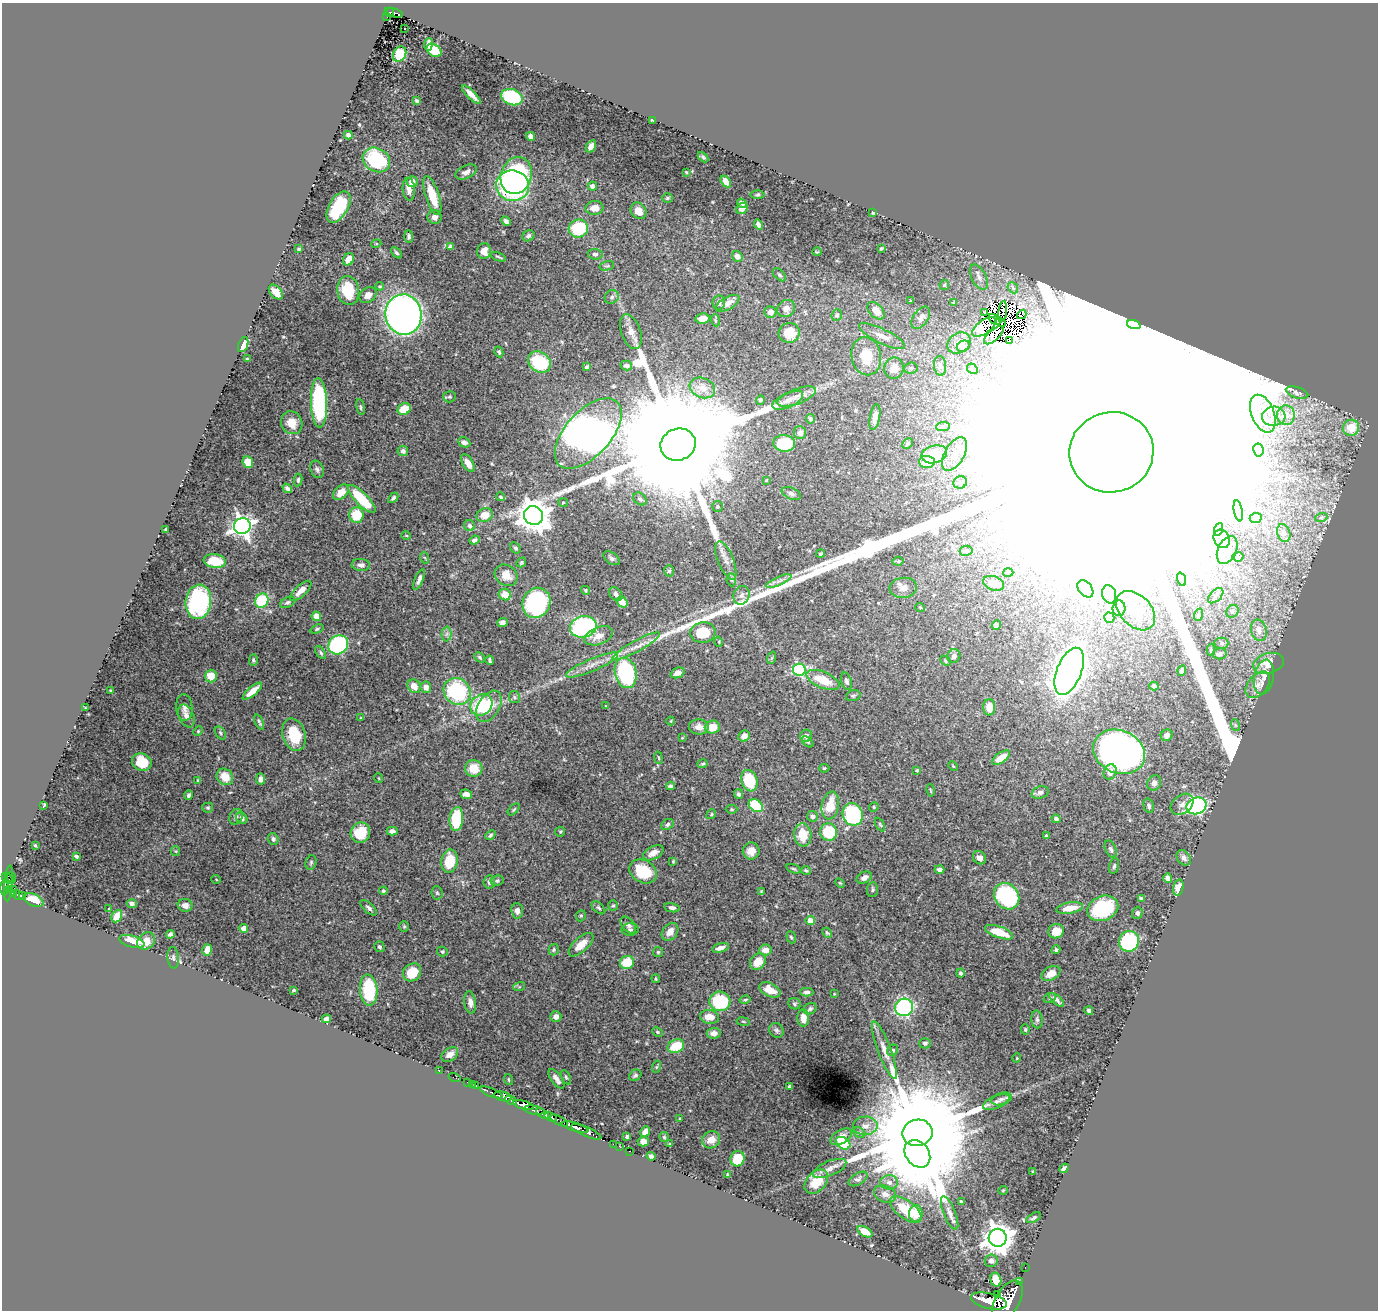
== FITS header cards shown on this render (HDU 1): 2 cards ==
NAXIS1  =                 1376
NAXIS2  =                 1308

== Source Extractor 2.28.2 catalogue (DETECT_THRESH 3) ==
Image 1376 x 1308 px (HDU 1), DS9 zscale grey, 1 PNG px = 1 image px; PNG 1380 x 1312 px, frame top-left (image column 1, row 1308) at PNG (2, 3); each listed source drawn as its Kron ellipse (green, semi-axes under 4 px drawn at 4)
Background 0.628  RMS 0.014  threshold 0.0429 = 3 sigma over >= 5 px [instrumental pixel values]
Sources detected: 496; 12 with non-positive FLUX_AUTO (blend fragments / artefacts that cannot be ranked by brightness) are neither listed nor drawn; the other 484 listed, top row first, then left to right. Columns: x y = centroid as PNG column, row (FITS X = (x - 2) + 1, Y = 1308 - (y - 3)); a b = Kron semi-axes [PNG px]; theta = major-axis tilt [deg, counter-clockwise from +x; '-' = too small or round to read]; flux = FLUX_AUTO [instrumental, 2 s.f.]
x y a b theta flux
390 12 4 4 - 7.1e+01
394 13 9 3 -17 1.0e+02
387 17 4 2 - 4.5e+00
404 28 3 2 - 1.8e+00
428 44 6 4 82 5.5e+00
434 50 8 5 -37 2.9e+01
400 54 8 6 58 2.3e+01
471 95 12 3 -45 6.4e+00
512 97 11 8 -19 7.4e+01
417 101 4 3 - 1.8e+00
652 120 4 2 - 8.7e-01
348 135 4 4 - 2.6e+00
530 136 4 4 - 3.9e+00
591 146 6 4 57 5.7e+00
703 157 6 3 -46 1.2e+00
376 160 14 11 -30 7.0e+01
466 172 11 6 25 5.4e+00
686 172 3 2 - 7.4e-01
516 176 19 15 69 8.7e+01
726 181 6 4 -56 8.4e+00
412 182 5 5 - 7.3e+00
513 186 16 15 - 2.6e+02
592 186 5 4 - 3.6e+00
409 189 11 6 -84 6.2e+00
757 195 7 3 1 1.2e+00
432 196 20 6 -72 2.6e+01
667 198 5 4 - 1.2e+00
742 203 5 4 - 2.5e+00
339 207 17 9 60 5.0e+01
594 208 9 7 3 8.1e+00
742 208 6 5 - 6.5e+00
639 211 9 7 -49 1.0e+01
873 213 4 3 - 1.1e+00
435 217 7 6 - 3.9e+00
506 221 5 4 - 2.6e+00
758 225 5 4 - 3.9e+00
578 228 9 9 - 5.4e+01
409 236 6 4 -89 2.0e+00
528 236 6 5 - 2.3e+00
376 244 5 3 - 9.2e-01
451 247 4 4 - 6.1e+00
881 248 4 3 - 1.3e+00
299 249 3 3 - 1.2e+00
484 251 8 7 - 7.8e+00
817 252 5 3 - 8.0e-01
396 253 6 4 -45 1.7e+00
595 254 7 5 -6 2.6e+00
737 256 6 5 - 4.0e+00
498 257 8 3 -24 1.4e+00
348 259 6 5 - 9.1e+00
607 266 7 4 15 1.5e+00
779 275 8 5 -44 1.8e+00
979 277 14 7 -63 5.5e+00
944 285 5 5 - 1.3e+00
380 286 4 3 - 1.1e+00
1013 288 6 4 -49 1.5e+00
348 291 15 11 -82 3.4e+01
276 292 9 5 -49 9.0e+00
368 295 9 7 37 6.1e+00
612 297 7 6 - 2.6e+00
910 301 3 2 - 7.0e-01
719 302 7 6 - 4.1e+00
954 302 4 3 - 8.4e-01
727 303 13 6 30 7.8e+00
786 308 9 8 - 6.0e+00
876 311 10 6 -45 1.1e+01
1003 311 10 2 84 4.7e-01
770 312 6 5 - 4.3e+00
985 312 3 3 - 1.3e+00
1022 314 5 2 - 3.2e+00
404 315 20 18 -83 5.7e+02
837 315 6 5 - 2.4e+00
921 318 12 7 56 3.9e+00
702 319 7 5 7 1.2e+01
994 319 7 3 -40 9.1e-01
715 320 6 4 -71 1.3e+00
1001 322 5 4 - 1.5e+00
1134 325 7 4 -19 1.4e+00
984 327 14 6 37 1.2e+01
631 332 18 9 -71 9.5e+00
789 333 10 10 - 1.9e+01
994 335 12 5 41 7.6e+00
882 336 25 7 -26 9.1e+00
1010 340 3 2 - 1.2e+00
959 343 12 9 35 1.0e+01
243 345 8 4 69 1.2e+01
963 346 7 5 33 2.7e+00
499 352 5 4 - 1.7e+00
866 356 19 14 -79 2.7e+01
247 358 3 2 - 9.5e-01
539 362 12 10 -36 5.3e+01
626 365 6 5 - 3.3e+00
940 366 10 6 -84 3.0e+00
587 367 4 4 - 3.6e+00
894 368 10 9 - 1.1e+01
911 368 7 5 4 1.9e+00
972 369 5 4 - 3.1e+00
702 388 13 10 -22 1.2e+01
1297 393 12 5 -17 2.6e+00
450 397 6 5 - 1.9e+00
797 397 20 7 21 9.1e+00
760 400 5 4 - 1.9e+00
788 400 16 7 24 6.4e+00
319 403 25 8 -88 1.3e+02
360 407 8 4 -79 1.6e+00
404 409 7 5 33 2.1e+01
1263 414 20 11 -68 1.6e+01
1286 415 10 9 - 6.0e+00
1274 416 12 9 3 8.7e+00
875 417 13 5 80 6.7e+00
810 419 5 4 - 2.6e+00
292 423 11 10 - 1.4e+01
943 427 7 4 1 2.1e+00
1351 428 8 8 - 1.8e+01
588 433 43 22 48 1.8e+03
800 433 6 6 - 3.5e+00
464 442 6 4 -24 4.2e+00
784 443 11 8 -5 4.8e+01
907 443 6 4 44 1.4e+00
678 445 18 16 22 8.3e+04
1258 450 6 5 - 3.2e+00
403 451 5 5 - 3.2e+00
1111 452 42 40 13 1.1e+06
934 454 13 8 15 2.5e+01
954 454 18 10 60 1.3e+01
248 462 6 5 - 1.6e+01
927 462 8 6 -4 1.2e+01
468 463 10 5 -57 9.8e+00
317 469 9 6 -65 3.0e+00
298 480 6 4 81 1.9e+00
766 480 3 2 - 8.2e-01
960 482 7 6 - 2.6e+00
287 488 5 3 - 2.3e+00
341 492 9 6 46 1.0e+01
791 493 10 5 -24 3.1e+00
501 497 4 3 - 1.5e+00
393 498 6 3 45 2.2e+00
362 499 18 6 -45 4.7e+01
640 499 7 5 -41 2.6e+00
563 502 5 3 - 1.0e+00
717 506 5 5 - 1.6e+00
1238 511 11 3 -79 2.8e+00
356 515 7 7 - 2.6e+01
485 515 8 6 20 1.5e+01
534 516 10 9 - 1.6e+03
1256 518 6 5 - 1.6e+00
1321 518 6 4 19 1.3e+00
242 526 8 8 - 5.6e+02
469 526 6 5 - 3.6e+00
1219 529 6 4 71 1.6e+00
166 530 3 3 - 2.4e+00
1284 533 9 6 -72 3.4e+00
406 536 4 3 - 8.4e-01
1222 539 10 7 -62 7.3e+00
474 540 5 4 - 3.1e+00
515 548 6 5 - 2.0e+00
1227 550 14 9 66 1.1e+01
966 551 6 5 - 1.8e+00
821 554 4 3 - 1.6e+00
1238 557 5 5 - 1.4e+00
425 558 6 3 -70 1.2e+00
611 558 9 5 -35 2.6e+00
215 561 11 7 -8 2.7e+01
726 561 20 8 -68 8.1e+00
898 561 5 4 - 1.4e+00
521 562 5 3 - 1.3e+00
361 565 9 6 -4 4.6e+00
669 571 5 5 - 1.7e+00
1008 572 5 3 - 9.3e-01
506 575 12 10 -36 1.1e+01
419 579 11 4 67 4.1e+00
1181 579 7 4 -71 2.1e+00
731 580 6 4 -82 1.6e+00
779 581 13 4 23 3.9e+00
994 583 11 7 -19 9.1e+00
903 588 14 10 7 6.7e+00
1085 589 10 6 -51 5.5e+00
585 590 4 3 - 1.2e+00
301 591 13 5 42 8.9e+00
505 594 6 5 - 1.4e+01
616 594 8 5 -48 3.0e+00
1109 594 9 7 -75 5.1e+00
742 595 10 7 64 4.2e+00
1216 596 9 5 45 3.0e+00
262 601 7 6 - 4.6e+01
198 602 17 13 84 1.3e+02
288 602 8 5 26 2.3e+00
622 602 6 5 - 8.3e+00
536 603 15 13 62 1.2e+02
920 607 5 3 - 7.7e-01
1119 608 8 6 88 3.2e+00
1136 611 23 15 -45 3.2e+01
1232 611 7 5 47 2.1e+00
1198 615 6 4 72 1.4e+00
316 616 5 4 - 1.3e+01
1109 618 5 5 - 6.1e+00
502 622 5 4 - 3.5e+00
996 625 5 4 - 3.6e+00
583 627 13 10 13 1.3e+02
317 629 7 4 22 1.5e+00
1259 630 11 7 -76 7.1e+00
703 632 12 10 4 2.9e+01
446 634 7 5 88 2.7e+00
599 636 15 8 22 1.0e+01
719 642 5 3 - 9.4e-01
1221 643 7 5 0 2.2e+00
338 645 10 9 - 1.3e+02
636 646 27 5 29 1.0e+01
1211 650 5 4 - 1.6e+00
321 653 7 4 -55 1.7e+00
1219 654 7 5 9 3.5e+00
954 656 7 6 - 3.8e+00
480 657 6 4 -45 1.6e+00
771 658 6 4 69 1.4e+00
253 660 6 4 89 1.6e+00
490 660 5 3 - 2.1e+00
945 661 6 4 -44 1.6e+00
1269 663 16 10 16 1.3e+01
592 665 28 6 23 1.1e+01
799 670 6 6 - 1.3e+02
1182 670 5 4 - 2.8e+00
1069 671 25 12 68 1.6e+03
626 673 15 10 -77 1.3e+02
677 673 7 5 22 5.3e+00
211 676 6 6 - 2.0e+01
1264 677 17 9 79 8.8e+00
823 680 17 8 -22 2.3e+01
846 681 9 5 -73 2.3e+00
1258 685 15 9 50 8.8e+00
414 686 7 6 - 1.0e+01
1154 686 4 4 - 3.1e+00
426 687 6 5 - 5.7e+00
110 691 3 2 - 8.2e-01
252 691 12 4 40 1.0e+01
457 691 14 12 -45 8.8e+01
853 696 7 5 16 1.7e+00
514 697 6 5 - 1.8e+00
481 705 12 10 36 5.8e+01
489 706 17 10 57 2.2e+01
605 706 4 2 - 6.4e-01
184 707 13 8 -85 4.9e+00
989 707 8 6 90 1.3e+01
85 708 3 2 - 5.7e-01
186 716 12 7 -67 5.6e+00
361 718 4 4 - 8.7e-01
671 721 4 4 - 8.1e-01
259 722 8 3 -67 1.7e+00
1235 725 6 4 -72 1.3e+00
699 727 10 7 -5 7.4e+00
712 727 7 6 - 1.6e+01
198 731 5 4 - 1.2e+00
220 733 7 5 -55 1.7e+00
294 735 17 11 -73 3.4e+01
1167 735 6 5 - 6.2e+00
744 736 6 5 - 6.0e+00
806 736 6 6 - 4.0e+00
682 738 4 3 - 8.3e-01
808 742 7 4 -43 1.6e+00
1119 752 27 21 -24 5.9e+02
658 758 6 3 -80 8.9e-01
1001 758 10 5 36 1.4e+01
142 762 10 8 -26 2.6e+01
703 764 5 4 - 1.6e+00
953 766 5 3 - 9.6e-01
474 768 8 8 - 1.8e+01
824 768 5 4 - 1.4e+00
917 770 3 3 - 1.4e+00
1110 772 8 6 67 7.4e+00
225 777 9 7 -48 1.6e+01
378 778 5 3 - 7.1e-01
261 779 5 5 - 5.1e+00
198 780 4 3 - 1.2e+00
749 781 11 8 -71 3.9e+01
1154 783 8 6 59 5.0e+00
670 786 4 4 - 2.2e+00
931 790 6 3 -80 9.5e-01
1040 792 9 6 17 3.4e+00
466 794 6 4 -8 4.4e+00
739 794 4 4 - 2.0e+00
188 795 4 3 - 2.2e+00
1182 804 13 9 39 5.9e+00
44 805 4 2 - 1.1e+00
756 805 8 5 -38 4.0e+01
830 805 14 8 79 2.3e+01
1149 806 7 5 -75 2.4e+00
1196 806 10 8 21 2.0e+02
874 807 5 4 - 1.2e+00
208 808 5 5 - 1.4e+00
514 809 7 3 45 1.2e+00
731 809 6 4 -1 1.3e+00
711 814 5 4 - 1.1e+00
853 814 11 10 - 9.6e+01
812 816 5 5 - 3.3e+00
236 817 8 6 61 2.7e+00
242 818 6 5 - 3.5e+00
456 819 12 7 85 4.9e+01
1056 819 4 4 - 2.5e+00
667 824 7 5 34 2.6e+00
880 825 7 4 -62 1.3e+00
392 831 5 4 - 3.1e+00
560 832 5 4 - 1.1e+00
828 832 8 8 - 3.5e+01
360 833 10 9 - 2.5e+01
490 835 5 4 - 1.8e+00
803 835 11 8 -85 2.0e+01
1046 835 4 4 - 1.5e+00
273 839 6 5 - 2.6e+00
35 846 3 2 - 9.8e-01
1111 849 9 5 -66 2.6e+00
175 851 5 4 - 1.2e+00
751 851 8 8 - 8.2e+00
653 853 11 6 29 7.7e+00
76 856 4 3 - 1.7e+00
980 858 7 6 - 4.4e+00
1184 858 8 6 -55 4.6e+00
449 861 12 8 80 3.0e+01
673 861 4 4 - 1.1e+00
311 862 7 5 75 1.9e+00
1114 866 8 4 74 2.0e+00
793 869 7 4 -18 1.5e+00
806 870 4 3 - 1.5e+00
939 870 5 4 - 3.3e+00
643 871 14 11 -29 3.7e+01
11 877 5 3 - 4.5e+01
864 878 8 5 28 6.1e+00
1168 878 5 4 - 3.5e+00
8 879 7 2 -32 2.8e+01
216 879 5 3 - 7.4e-01
497 881 6 5 - 2.2e+00
489 882 7 5 82 3.5e+00
9 883 18 4 85 1.0e+02
840 883 5 3 - 9.7e-01
5 888 7 3 -90 3.3e+02
1178 888 8 5 74 8.2e+00
14 889 3 3 - 6.8e+01
10 890 3 3 - 4.2e+01
872 890 7 5 81 2.2e+00
383 891 4 4 - 1.7e+00
761 892 4 3 - 1.0e+00
14 893 4 3 - 8.2e+01
437 893 7 5 -84 1.7e+00
18 895 5 3 - 1.4e+02
22 896 4 3 - 7.8e+01
1007 896 14 11 -51 1.2e+02
1141 898 4 3 - 1.9e+00
33 900 10 6 -23 1.8e+01
132 904 5 4 - 2.5e+00
185 905 7 6 - 6.8e+00
613 905 5 4 - 1.3e+00
109 908 3 2 - 6.1e-01
369 908 10 5 -43 2.9e+00
598 908 8 5 -43 2.0e+00
672 908 8 4 -11 2.7e+00
1070 908 13 5 10 1.2e+01
1103 908 16 12 21 6.9e+01
517 911 7 6 - 5.1e+00
1137 913 6 5 - 3.0e+00
117 916 6 5 - 1.2e+01
581 916 6 4 68 1.4e+00
810 921 4 4 - 1.6e+01
628 925 10 6 -49 3.0e+00
404 926 5 4 - 1.2e+00
244 928 4 4 - 1.3e+01
630 930 8 6 0 2.4e+00
1056 931 8 7 - 1.4e+01
670 932 10 7 51 7.6e+00
999 932 15 5 -20 2.2e+01
827 933 5 4 - 1.3e+00
170 934 4 3 - 2.2e+00
791 937 6 4 -70 1.5e+00
132 941 13 5 -16 1.8e+01
146 941 9 8 - 1.0e+01
1129 941 10 10 - 8.4e+01
581 945 15 7 43 1.1e+01
379 947 6 5 - 2.1e+00
720 948 8 4 16 5.2e+00
207 950 6 4 75 1.0e+01
554 950 6 5 - 1.5e+00
765 950 6 5 - 7.9e+00
1056 950 4 4 - 1.8e+00
442 951 5 5 - 1.8e+00
658 952 5 5 - 1.5e+00
173 958 11 5 -84 2.5e+00
627 962 7 6 - 2.6e+01
758 962 9 7 51 1.3e+01
412 972 10 8 41 2.2e+01
961 973 4 4 - 2.0e+00
1051 973 10 6 29 8.3e+00
656 979 4 2 - 1.2e+00
519 987 6 4 18 1.3e+00
293 990 3 2 - 9.5e-01
369 990 15 8 -86 4.8e+01
770 990 11 6 -27 1.2e+01
807 992 6 4 -1 3.1e+00
834 994 3 2 - 6.3e-01
1050 998 6 5 - 1.6e+00
745 1000 5 3 - 1.3e+00
1057 1000 9 3 -41 3.1e+00
720 1001 10 10 - 6.1e+01
470 1002 11 6 -82 5.1e+00
794 1004 6 5 - 1.7e+00
904 1007 9 8 - 1.3e+02
810 1009 7 5 28 2.1e+00
1089 1011 4 3 - 2.2e+00
556 1017 5 5 - 4.1e+00
710 1017 9 6 -8 1.0e+01
803 1018 8 6 -87 8.0e+00
326 1019 4 4 - 4.0e+00
1037 1019 9 5 -83 2.7e+00
743 1022 7 3 -9 1.2e+00
1025 1029 5 4 - 1.2e+00
776 1030 8 6 -47 2.3e+00
657 1032 5 4 - 1.4e+00
714 1033 7 5 6 5.6e+00
925 1043 6 5 - 2.5e+00
676 1046 8 6 26 3.0e+01
884 1050 30 6 -69 1.2e+01
893 1050 6 5 - 2.0e+00
450 1054 9 6 36 6.0e+00
1017 1058 5 3 - 7.0e-01
656 1067 6 4 70 1.2e+00
439 1071 2 2 - 8.8e+00
635 1075 6 5 - 2.0e+00
566 1077 8 4 -65 1.6e+00
454 1078 6 2 -18 1.1e+01
556 1079 11 5 -54 5.0e+00
509 1080 6 2 -71 8.2e-01
467 1082 2 2 - 9.4e+00
472 1084 2 2 - 6.9e+00
476 1086 3 3 - 3.0e+01
789 1086 3 3 - 1.8e+00
491 1092 12 3 -22 1.7e+02
503 1096 9 4 -13 7.5e+02
1001 1099 11 6 15 3.9e+00
511 1100 6 3 -29 2.4e+02
996 1102 14 6 23 4.7e+00
523 1105 11 4 -17 1.2e+03
534 1110 10 4 -10 4.2e+02
543 1114 7 3 -34 2.5e+02
551 1117 6 3 -22 3.0e+02
680 1119 3 3 - 1.3e+00
559 1121 10 3 -28 1.0e+02
865 1126 12 9 1 7.4e+00
575 1127 14 3 -17 8.3e+02
586 1132 16 4 -23 1.1e+03
645 1132 6 4 51 5.7e+00
859 1133 6 5 - 2.0e+00
917 1133 15 13 10 4.1e+04
627 1136 3 3 - 2.5e+00
664 1137 5 5 - 1.2e+00
841 1137 12 6 31 5.9e+00
711 1140 9 8 - 9.5e+00
643 1142 5 4 - 7.1e+00
843 1143 8 5 -32 3.5e+01
613 1144 2 2 - 9.8e+00
670 1144 4 2 - 7.9e-01
619 1146 2 2 - 8.5e+00
629 1151 3 2 - 2.0e+01
917 1154 15 11 -52 9.1e+03
651 1156 4 4 - 2.3e+00
738 1159 8 7 - 3.1e+01
830 1168 18 7 23 6.6e+00
1064 1168 5 3 - 3.3e+00
1033 1172 3 2 - 7.8e-01
727 1174 3 2 - 9.8e-01
858 1179 10 5 31 2.6e+00
816 1182 14 9 49 1.5e+01
889 1182 9 7 -2 4.5e+00
1003 1190 5 3 - 8.1e-01
885 1194 11 8 -22 5.5e+00
961 1201 3 3 - 1.4e+00
906 1209 18 9 -37 2.9e+01
916 1213 8 7 - 1.7e+01
950 1213 18 6 -68 6.0e+00
1034 1218 8 4 30 2.0e+00
865 1232 8 4 -29 1.3e+01
998 1238 9 9 - 1.5e+03
991 1261 6 6 - 3.2e+00
1025 1268 3 2 - 1.1e+01
996 1280 7 5 -74 2.2e+01
1019 1282 2 2 - 8.2e+00
997 1294 3 2 - 7.9e+01
1007 1300 22 12 59 4.0e+03
989 1301 18 7 -13 2.0e+03
At the frame edge (FLAGS 8, measured only in part): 1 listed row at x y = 1007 1300
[12 non-positive-flux detections neither listed nor drawn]